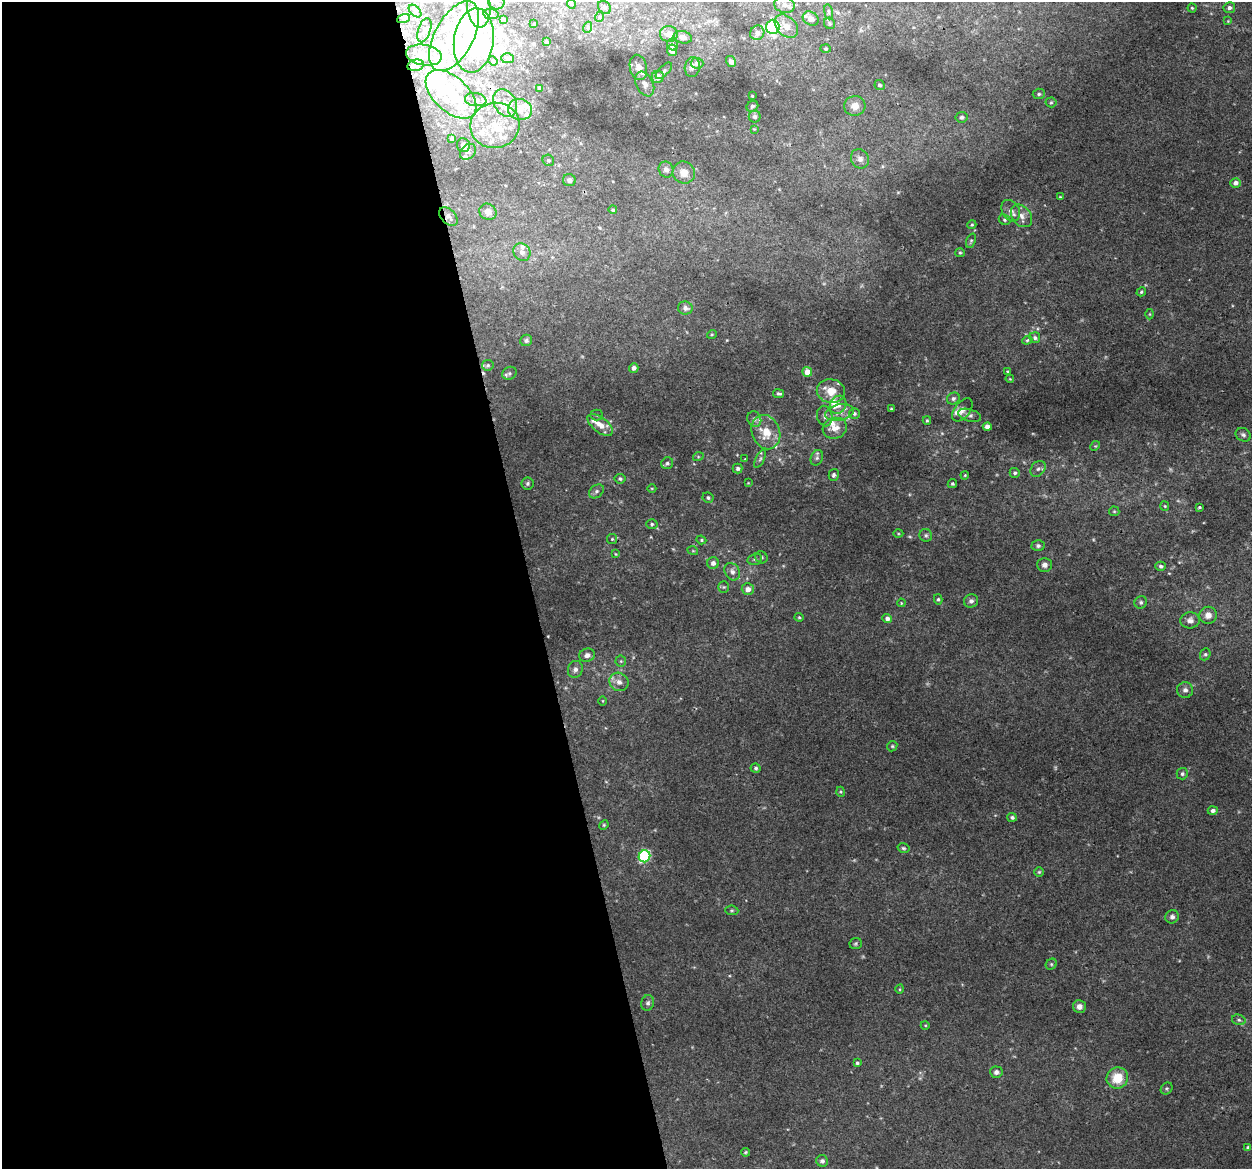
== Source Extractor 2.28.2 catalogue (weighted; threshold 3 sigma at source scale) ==
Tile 9 of 4 x 4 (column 1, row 3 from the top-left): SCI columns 1-1250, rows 1250-2416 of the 5001 x 4785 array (HDU 1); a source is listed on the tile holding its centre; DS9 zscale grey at full resolution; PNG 1254 x 1171 px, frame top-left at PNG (2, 2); each listed source drawn as its Kron ellipse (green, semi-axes under 4 px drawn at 4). Shown black and unused: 42% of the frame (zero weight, under 2 of 3 exposures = <1% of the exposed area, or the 3 px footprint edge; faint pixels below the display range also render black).
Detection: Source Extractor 2.28.2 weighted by HDU 2 'WHT'; one run over the whole footprint, this tile lists its part. Background 0.00647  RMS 0.0062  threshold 0.028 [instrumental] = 3 sigma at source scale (4.5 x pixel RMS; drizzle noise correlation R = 1.50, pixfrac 1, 0.0396/0.0396 arcsec/px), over >= 5 px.
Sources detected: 245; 3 too faint to see at this stretch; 18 inside a brighter object's white glare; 2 cosmic-ray / hot-pixel residue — neither listed nor drawn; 37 inside a brighter listed object's ellipse — not listed separately; the other 185 listed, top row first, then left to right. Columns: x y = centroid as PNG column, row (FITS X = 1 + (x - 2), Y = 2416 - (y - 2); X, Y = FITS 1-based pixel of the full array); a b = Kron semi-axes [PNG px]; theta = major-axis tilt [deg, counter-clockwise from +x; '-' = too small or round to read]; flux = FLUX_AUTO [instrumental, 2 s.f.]
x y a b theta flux
496 2 8 7 - 2.7
571 4 5 4 - 0.82
784 5 10 8 -15 3.7
479 7 21 12 -86 13
604 7 7 5 -46 1.3
1192 8 4 4 - 0.67
1229 8 6 5 - 1.8
415 11 7 4 -46 1.4
828 12 8 3 -81 0.96
491 14 7 5 -9 1.4
599 17 5 3 - 0.62
403 19 7 3 19 0.59
503 19 3 2 - 0.67
811 19 8 6 -32 4.7
1228 21 4 4 - 0.52
829 23 6 5 - 1
534 24 3 2 - 0.59
786 26 13 9 -44 5.3
588 27 5 3 - 0.88
773 27 7 6 - 84
424 30 12 6 72 2.2
757 33 7 7 - 2.7
669 34 9 8 - 4.6
454 36 38 19 61 34
683 37 9 6 -14 4.2
474 41 32 20 82 46
546 42 3 3 - 0.74
672 45 6 5 - 1.3
826 49 5 4 - 0.74
672 50 5 5 - 4.1
424 55 18 10 -9 6.4
507 58 6 5 - 0.98
493 61 5 3 - 0.59
731 62 5 4 - 3.1
697 63 6 5 - 3.1
416 65 8 5 11 1.8
638 67 13 8 -77 4.5
692 67 10 7 80 3.1
664 71 10 4 45 1.6
658 77 6 6 - 5.2
645 84 13 8 -63 3.7
880 85 5 5 - 1.4
539 89 4 4 - 0.97
451 94 30 17 -43 28
1039 94 6 5 - 1.2
752 96 3 2 - 0.53
476 100 11 6 -8 3
1051 102 5 5 - 0.89
505 103 15 11 -60 8.8
752 106 6 5 - 1.5
855 106 10 10 - 5.8
520 110 12 10 -18 6.5
755 117 6 6 - 1.7
962 117 6 5 - 1.4
495 125 24 22 12 27
754 129 4 4 - 0.5
452 138 4 3 - 1.3
463 145 7 6 - 2.8
468 152 9 6 44 2.3
860 159 10 8 -61 3.4
548 160 6 5 - 1.1
666 170 8 7 - 2.5
684 173 11 10 - 6.7
569 180 6 6 - 2.4
1235 183 5 5 - 2.8
1060 197 3 2 - 0.52
613 210 4 4 - 0.99
1011 211 11 8 -59 3.5
488 212 9 8 - 4.7
448 216 11 7 -45 2.6
1021 216 12 9 -51 4.5
1005 220 6 5 - 1.1
972 225 4 4 - 0.7
971 241 7 4 69 1
522 252 9 8 - 3.1
960 253 5 4 - 0.82
1141 292 5 4 - 0.88
685 308 7 6 - 2.8
1150 314 5 3 - 0.54
712 334 5 3 - 0.61
1035 338 5 5 - 1.7
526 340 6 5 - 1.5
1027 340 5 4 - 1
488 365 6 5 - 1
634 368 5 4 - 2.4
1007 371 3 3 - 0.58
807 372 5 5 - 7.6
509 373 7 6 - 1.5
1010 379 4 3 - 0.53
831 391 14 12 -9 10
779 394 5 4 - 1.3
953 398 6 5 - 1.5
838 405 9 7 59 3.9
891 409 3 3 - 0.71
962 410 13 8 53 3.4
839 413 14 8 12 5.1
854 414 5 5 - 1.2
597 415 6 5 - 1.2
970 415 12 6 -16 2
825 416 10 7 -76 2.8
754 419 8 6 -66 2
927 420 4 3 - 0.73
600 425 15 7 -38 7.2
987 427 4 4 - 3
835 428 12 10 15 6.5
766 432 17 14 -69 14
1243 435 8 6 -33 1.6
1095 446 5 4 - 0.64
698 457 5 3 - 0.62
817 458 8 6 69 1.8
745 459 3 3 - 0.47
760 459 10 4 64 1.3
667 463 6 5 - 1.4
738 469 5 5 - 1.5
1038 469 9 6 51 2.1
1015 473 5 5 - 1.2
834 475 6 5 - 1.5
965 475 4 3 - 0.54
620 479 5 5 - 1.3
528 483 6 6 - 1.2
748 483 3 3 - 0.44
952 484 5 4 - 0.99
652 488 4 3 - 0.58
596 491 8 6 40 1.7
708 498 5 5 - 1.2
1165 506 5 4 - 0.7
1199 507 4 3 - 0.78
1114 511 5 5 - 0.84
652 524 5 5 - 1.1
898 534 5 3 - 0.62
926 535 6 6 - 1.4
612 539 5 5 - 0.81
701 540 5 4 - 0.83
1038 546 6 5 - 1.4
693 551 5 3 - 0.61
616 554 4 4 - 0.53
761 557 6 6 - 1.4
755 559 7 5 18 1.4
713 563 6 5 - 2.9
1044 565 7 7 - 2.7
1161 566 5 4 - 1.5
732 572 9 7 -59 2.9
724 587 5 5 - 0.91
748 589 6 6 - 4.2
938 599 5 4 - 0.97
971 601 7 6 - 2.1
1141 602 6 6 - 1.3
901 603 4 3 - 0.52
1208 615 9 8 - 4
799 617 4 4 - 0.74
887 618 5 4 - 2.6
1190 620 9 8 - 3.1
1205 654 6 5 - 1.1
587 655 8 6 12 3
621 661 5 5 - 1.1
575 669 8 7 - 2.7
619 682 10 9 - 3.9
1185 690 8 8 - 2.5
603 701 5 3 - 0.52
892 746 5 4 - 0.93
756 768 5 4 - 1
1182 774 6 5 - 1.5
841 792 5 3 - 0.65
1213 810 5 4 - 1.9
1012 817 5 4 - 1.5
604 825 5 4 - 0.73
903 848 6 4 -16 1
644 856 6 5 - 59
1039 872 5 4 - 0.75
732 910 6 4 -6 0.92
1172 917 7 6 - 2
856 944 6 5 - 0.98
1051 964 6 5 - 1
900 989 5 3 - 0.6
648 1003 8 6 73 1.8
1079 1006 6 6 - 2.8
1239 1020 7 5 -15 1.3
925 1025 4 3 - 0.53
857 1063 4 3 - 0.88
996 1072 6 5 - 2.3
1117 1078 11 10 - 13
1167 1088 6 5 - 0.94
1248 1148 4 4 - 1.4
745 1152 4 3 - 0.77
822 1161 6 5 - 1.6
Overlapping masked pixels (flux is a lower limit): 2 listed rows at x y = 416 65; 448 216
Isophote crosses this tile's border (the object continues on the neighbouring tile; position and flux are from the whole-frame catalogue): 3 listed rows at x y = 496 2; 479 7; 474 41